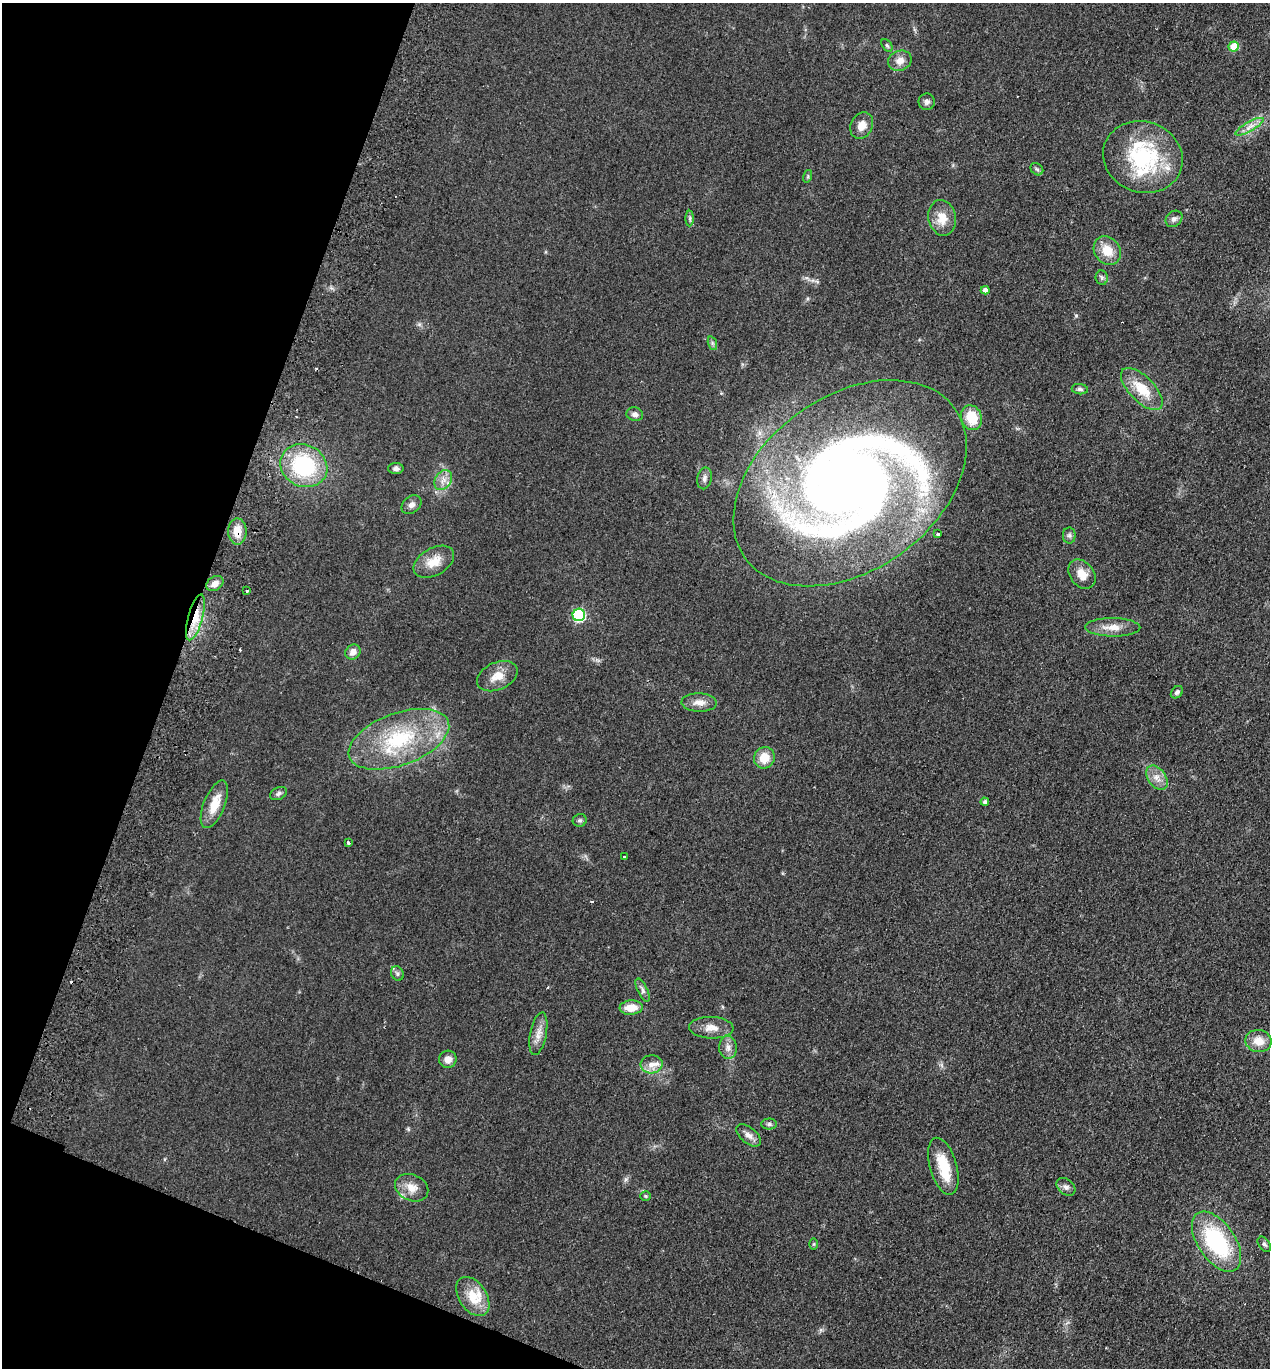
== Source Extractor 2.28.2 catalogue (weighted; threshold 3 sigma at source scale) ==
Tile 9 of 4 x 4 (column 1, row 3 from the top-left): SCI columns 193-1460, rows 1391-2756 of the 5589 x 5512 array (HDU 1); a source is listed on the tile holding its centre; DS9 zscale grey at full resolution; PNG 1272 x 1370 px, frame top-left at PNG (2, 3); each listed source drawn as its Kron ellipse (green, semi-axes under 4 px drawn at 4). Shown black and unused: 18% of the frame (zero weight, under 2 of 3 exposures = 3% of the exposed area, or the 3 px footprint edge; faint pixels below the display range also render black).
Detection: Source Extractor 2.28.2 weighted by HDU 2 'WHT'; one run over the whole footprint, this tile lists its part. Background 0.0752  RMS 0.0094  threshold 0.0425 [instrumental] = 3 sigma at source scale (4.5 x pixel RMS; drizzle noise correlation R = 1.50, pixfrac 1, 0.05/0.05 arcsec/px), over >= 5 px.
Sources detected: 77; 4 cosmic-ray / hot-pixel residue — neither listed nor drawn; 5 inside a brighter listed object's ellipse — not listed separately; the other 68 listed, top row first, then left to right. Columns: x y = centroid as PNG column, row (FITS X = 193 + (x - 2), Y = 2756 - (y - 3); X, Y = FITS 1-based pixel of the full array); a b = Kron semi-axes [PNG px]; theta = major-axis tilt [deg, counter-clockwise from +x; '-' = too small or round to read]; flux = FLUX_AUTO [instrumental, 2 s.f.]
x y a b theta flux
887 45 7 4 -53 1.6
1234 46 5 5 - 27
900 61 12 10 21 8
927 102 8 8 - 3.1
862 125 14 10 63 9.1
1250 127 16 4 29 6.3
1143 157 40 35 -19 95
1037 169 7 5 -43 1.8
808 176 6 4 72 1.3
690 218 8 4 90 1.7
942 218 18 13 -79 16
1174 219 9 7 41 3.3
1107 251 15 12 -54 17
1102 278 7 6 - 2.1
985 290 4 4 - 4.8
712 343 7 4 -72 1.8
1080 389 8 5 -7 2.3
1142 389 27 12 -46 26
635 414 8 6 -14 4.3
971 418 12 10 -69 25
304 466 24 21 -26 84
396 468 8 5 0 2.7
704 478 11 7 78 3.9
443 480 11 8 58 6.4
850 483 129 87 35 960
412 505 11 8 37 4.2
237 532 13 9 -89 13
938 534 3 3 - 2.6
1069 535 8 6 -90 2.5
434 562 22 13 29 16
1082 574 16 12 -53 12
215 583 9 6 34 6.5
247 591 3 3 - 1.5
579 615 6 6 - 100
195 617 24 7 75 19
1113 627 28 9 -1 13
353 652 8 7 - 5.8
497 676 21 13 24 14
1177 692 7 5 45 2.4
699 702 18 9 -2 8.7
399 739 53 26 20 87
764 758 11 10 - 15
1157 778 13 9 -54 7.7
279 793 9 6 27 2.6
985 802 4 4 - 2.5
214 804 25 10 68 19
580 820 7 6 - 2.1
348 843 4 3 - 1.9
624 856 3 2 - 0.84
397 973 7 6 - 2.5
643 990 12 5 -66 3
631 1008 11 7 3 15
711 1028 22 11 -2 11
538 1034 22 8 79 8.9
1259 1041 13 11 -10 13
728 1047 11 9 -88 5.7
448 1059 9 8 - 7
652 1064 11 9 5 7.1
769 1124 7 5 1 2.1
749 1135 14 8 -39 6.1
943 1166 29 13 -74 29
1066 1187 10 7 -39 3.9
412 1188 17 13 -25 12
646 1196 5 4 - 1.2
1216 1242 34 18 -55 96
814 1244 6 4 89 1.1
1264 1244 8 5 -53 2.3
473 1297 22 14 -56 23
Overlapping masked pixels (flux is a lower limit): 2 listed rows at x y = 237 532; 195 617